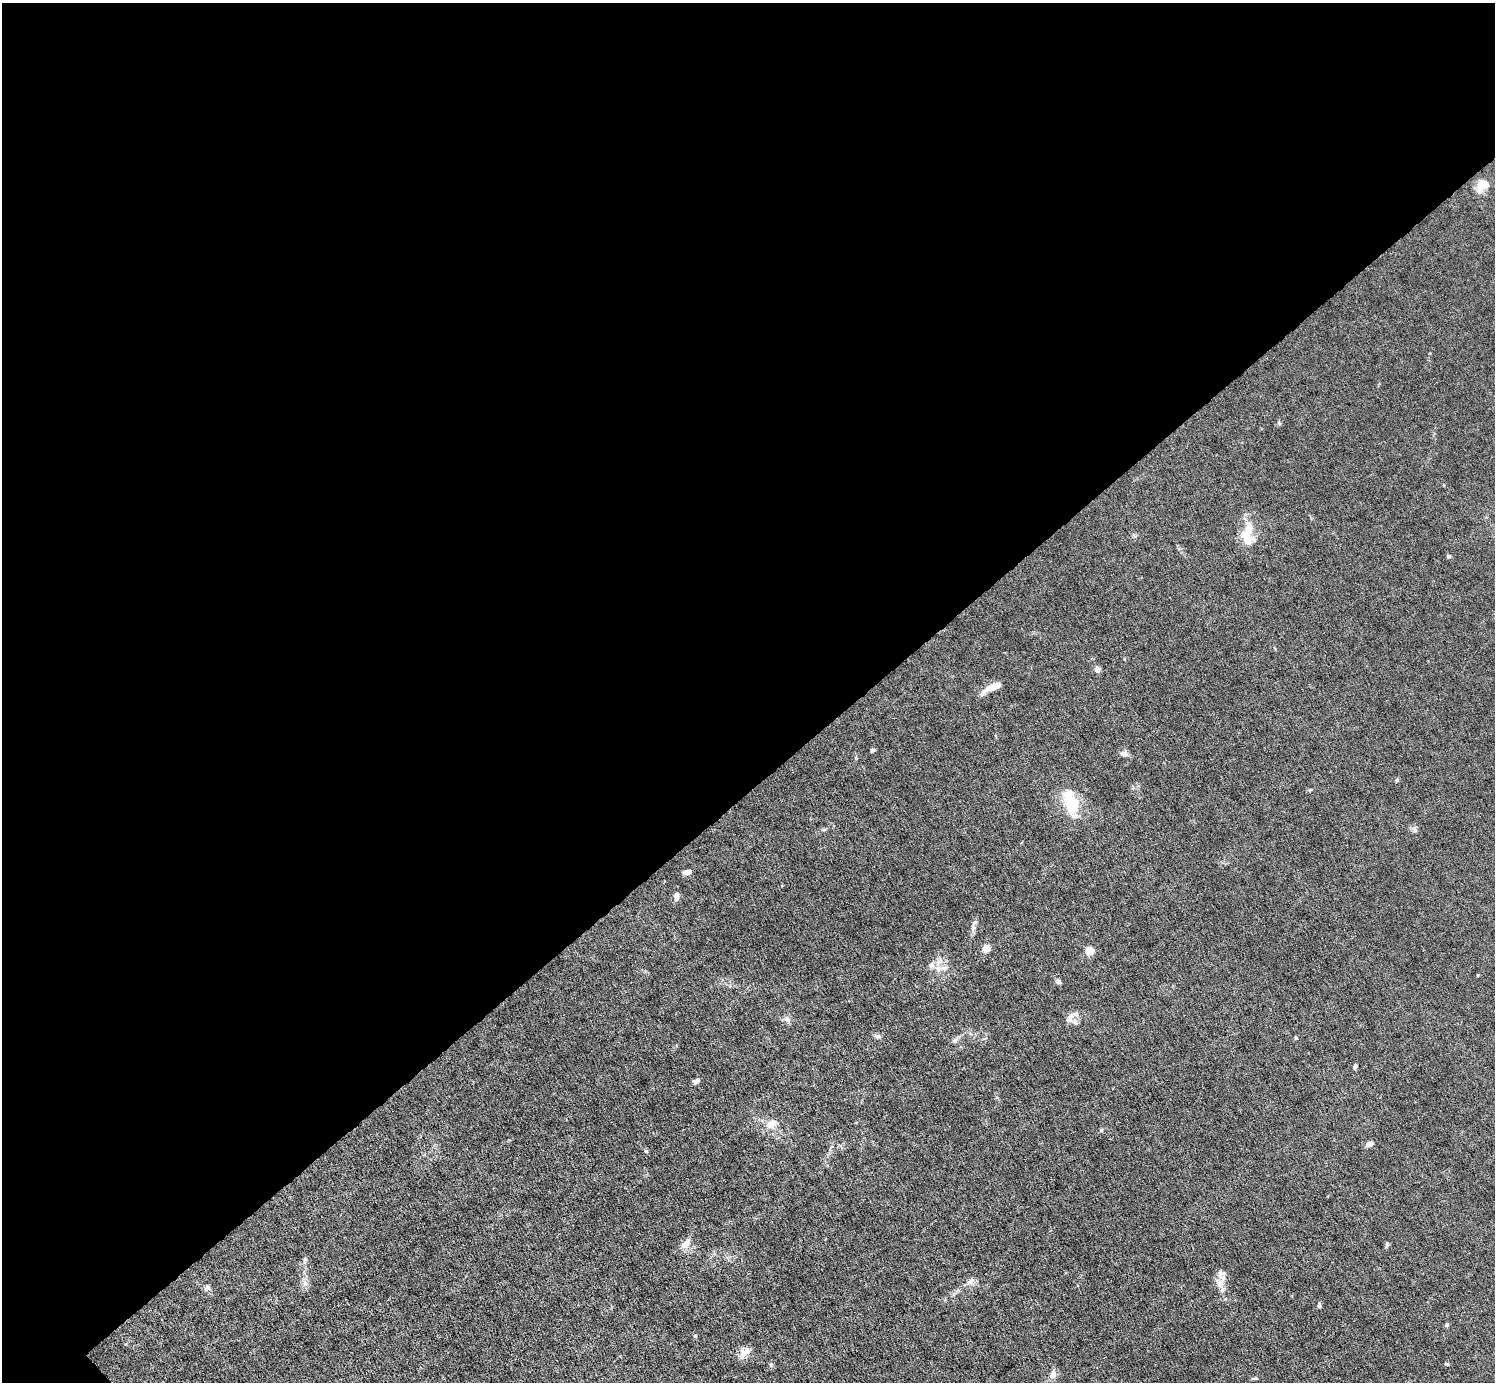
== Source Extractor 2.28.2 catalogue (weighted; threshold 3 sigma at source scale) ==
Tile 2 of 4 x 4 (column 2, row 1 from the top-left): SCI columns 1495-2987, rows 4439-5818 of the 5974 x 5972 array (HDU 1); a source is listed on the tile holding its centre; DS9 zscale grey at full resolution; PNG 1497 x 1384 px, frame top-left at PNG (2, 3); no overlay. Shown black and unused: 57% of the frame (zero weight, under 6 of 12 exposures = <1% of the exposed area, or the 3 px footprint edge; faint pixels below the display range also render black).
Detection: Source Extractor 2.28.2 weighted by HDU 2 'WHT'; one run over the whole footprint, this tile lists its part. Background 0.0142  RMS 0.003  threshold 0.0124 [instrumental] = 3 sigma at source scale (4.09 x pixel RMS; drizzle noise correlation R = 1.36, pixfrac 0.8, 0.05/0.05 arcsec/px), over >= 5 px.
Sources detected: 51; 1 inside a brighter object's white glare — not listed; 4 inside a brighter listed object's ellipse — not listed separately; the other 46 listed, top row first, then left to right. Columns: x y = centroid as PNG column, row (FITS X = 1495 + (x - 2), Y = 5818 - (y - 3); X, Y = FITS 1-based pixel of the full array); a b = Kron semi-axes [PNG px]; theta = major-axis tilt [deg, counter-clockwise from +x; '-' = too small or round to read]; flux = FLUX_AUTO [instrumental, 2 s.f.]
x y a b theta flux
1482 185 17 12 57 3.7
1279 423 6 4 -72 0.37
1249 529 24 12 82 5.4
1449 556 5 4 - 0.49
1097 669 6 6 - 1.4
994 686 19 6 22 4.3
873 750 5 4 - 0.55
1123 753 9 7 -21 1.1
1397 780 6 3 71 0.35
1310 790 6 3 19 0.34
1072 804 21 15 -74 11
824 829 6 4 18 0.42
1415 830 7 7 - 0.8
687 872 8 5 13 1.5
676 896 11 6 88 1.5
973 928 8 4 89 0.85
986 948 6 5 - 3.8
1090 951 5 5 - 13
931 965 9 7 89 1.1
944 968 10 8 -1 1.7
1058 981 6 5 - 0.88
1070 1018 20 7 54 1.6
788 1020 9 6 -41 0.94
878 1036 9 6 7 0.78
1296 1038 5 3 - 0.27
1355 1067 7 4 62 0.54
696 1081 7 5 31 0.89
771 1124 18 12 40 3.1
1101 1130 5 4 - 0.36
1369 1144 9 6 20 1.3
646 1151 5 4 - 0.39
685 1244 15 9 43 2.4
1387 1244 8 4 84 0.51
305 1259 6 5 - 0.48
971 1281 13 6 41 1.2
305 1283 7 6 - 1
1220 1283 14 11 -85 2.6
207 1287 7 7 - 0.89
1319 1305 6 4 89 0.56
1447 1324 6 4 76 0.44
695 1336 5 3 - 0.26
745 1352 18 9 37 2.3
771 1364 5 4 - 0.39
1446 1364 5 3 - 0.33
1053 1374 13 8 69 1.8
1255 1378 10 3 18 0.44